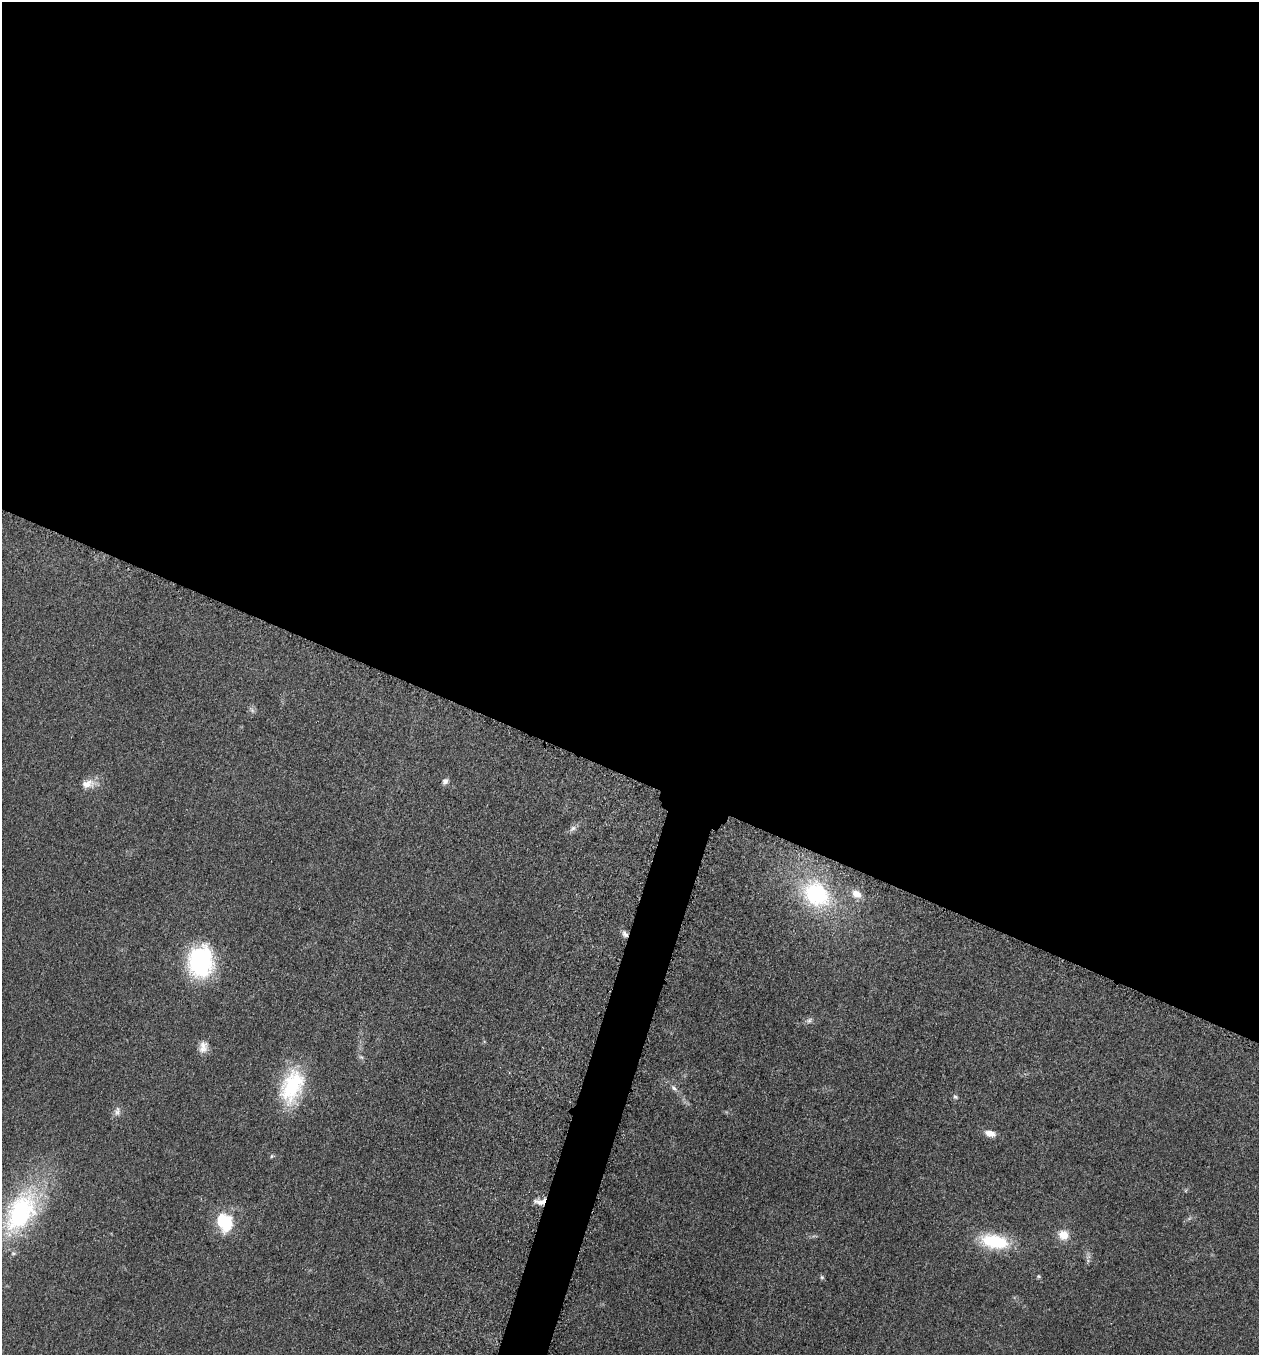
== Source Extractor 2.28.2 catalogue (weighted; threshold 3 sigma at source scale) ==
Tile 3 of 4 x 4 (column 3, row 1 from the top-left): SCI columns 2713-3969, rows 4077-5429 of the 5506 x 5461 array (HDU 1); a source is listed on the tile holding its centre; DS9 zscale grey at full resolution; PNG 1261 x 1357 px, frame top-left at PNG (2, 2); no overlay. Shown black and unused: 59% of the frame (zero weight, under 3 of 5 exposures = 4% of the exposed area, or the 3 px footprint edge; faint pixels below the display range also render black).
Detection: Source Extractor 2.28.2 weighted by HDU 2 'WHT'; one run over the whole footprint, this tile lists its part. Background 0.0603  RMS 0.0062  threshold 0.0277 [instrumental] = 3 sigma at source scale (4.5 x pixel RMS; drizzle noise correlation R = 1.50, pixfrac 1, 0.05/0.05 arcsec/px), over >= 5 px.
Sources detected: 25; all 25 listed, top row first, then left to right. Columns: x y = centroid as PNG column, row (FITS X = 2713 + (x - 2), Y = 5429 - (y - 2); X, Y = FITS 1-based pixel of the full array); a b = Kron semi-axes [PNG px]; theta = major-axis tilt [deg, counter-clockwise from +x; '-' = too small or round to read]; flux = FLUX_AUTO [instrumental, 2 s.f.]
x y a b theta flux
252 710 8 5 -46 1.5
445 781 8 7 - 2.4
88 784 21 11 8 7.4
573 828 11 7 35 2.5
816 894 33 25 -42 67
856 894 14 10 -31 6.7
625 934 10 6 -49 2.8
200 961 33 26 82 75
809 1020 10 6 30 2
203 1047 16 11 79 5.3
361 1057 7 4 -43 1.3
292 1086 44 25 70 45
674 1088 11 6 -45 2.5
955 1097 7 5 -44 1.3
117 1111 13 8 88 3.1
990 1133 13 7 -14 5.1
271 1156 5 3 - 0.71
540 1202 16 7 -1 5.4
20 1212 67 36 61 88
225 1222 21 17 -64 28
1063 1235 12 11 - 8.2
994 1241 33 16 -10 33
1088 1257 7 4 18 1.3
1039 1276 6 5 - 0.81
822 1277 6 5 - 1.1
Overlapping masked pixels (flux is a lower limit): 2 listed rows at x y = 625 934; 540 1202